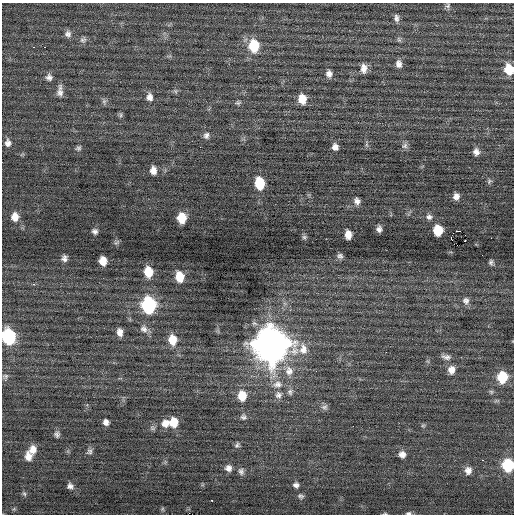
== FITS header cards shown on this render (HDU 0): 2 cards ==
NAXIS1  =                  512 / Axis length
NAXIS2  =                  512 / Axis length

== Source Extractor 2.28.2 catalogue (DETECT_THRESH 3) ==
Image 512 x 512 px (HDU 0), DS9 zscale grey, 1 PNG px = 1 image px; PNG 516 x 516 px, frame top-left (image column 1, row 512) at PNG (2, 3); no overlay
Background 0.0384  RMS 0.7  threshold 2.09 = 3 sigma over >= 5 px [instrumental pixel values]
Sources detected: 94; all 94 listed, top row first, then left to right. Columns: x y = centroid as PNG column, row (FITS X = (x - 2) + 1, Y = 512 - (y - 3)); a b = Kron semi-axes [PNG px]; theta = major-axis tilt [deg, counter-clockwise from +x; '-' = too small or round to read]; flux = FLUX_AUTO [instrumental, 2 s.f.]
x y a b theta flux
448 6 8 5 50 110
396 18 10 6 -85 170
68 34 9 9 - 200
399 39 8 5 -70 85
83 40 10 7 40 150
254 46 12 9 -84 1700
34 47 3 2 - 130
44 47 2 2 - 67
399 64 9 7 -80 260
364 68 13 8 -86 330
509 69 10 8 -78 1100
329 74 9 8 - 230
49 77 9 9 - 210
60 91 17 7 88 300
175 91 6 5 - 89
150 97 10 8 -83 290
302 99 10 8 -83 690
104 101 8 6 -71 120
238 103 7 6 - 94
121 115 8 4 82 86
206 135 9 8 - 180
8 143 11 8 -86 240
367 145 7 4 -71 88
404 146 10 8 26 160
335 147 8 7 - 250
78 148 8 7 - 120
476 152 9 8 - 240
153 170 9 7 -86 320
489 181 8 6 48 87
260 183 10 7 -83 1600
456 196 7 6 - 240
357 201 9 7 -64 210
15 217 10 9 - 450
429 217 9 7 -11 180
182 218 8 7 - 930
379 229 6 5 - 180
438 230 8 7 - 1200
95 231 6 5 - 140
460 231 3 2 - 14000
348 235 8 6 -85 430
465 235 2 2 - 110
304 237 7 6 - 86
491 238 2 2 - 140
451 239 3 3 - 1100
465 240 3 2 - 92
340 256 8 7 - 140
64 258 7 6 - 170
103 261 8 6 -77 500
491 262 6 5 - 100
148 272 9 7 -80 960
180 277 10 7 -80 860
33 284 3 3 - 96
466 301 10 9 - 210
149 305 10 9 - 6000
144 329 11 9 -35 260
120 332 9 6 -82 280
9 336 10 8 -80 5400
172 340 11 8 -80 770
271 345 14 13 - 100000
303 349 16 11 -88 520
446 357 13 6 -11 200
451 370 11 9 85 350
289 371 15 12 -79 560
5 376 8 7 - 130
502 377 9 8 - 1700
277 384 14 10 3 460
290 392 9 8 - 170
278 395 11 10 - 280
242 396 11 9 -85 800
324 407 9 8 - 150
243 417 9 7 -26 150
106 422 7 6 - 190
173 422 9 9 - 840
165 423 10 9 - 360
423 425 6 4 1 63
57 434 8 7 - 140
237 445 8 6 58 120
33 449 11 9 85 400
89 452 8 7 - 130
402 454 9 8 - 260
28 456 11 8 -84 380
482 460 3 2 - 65
508 465 9 8 - 2600
228 468 8 8 - 250
468 470 10 8 82 300
241 471 10 7 -64 170
296 485 7 6 - 160
70 486 6 6 - 160
24 494 7 5 -67 77
301 496 7 6 - 110
212 500 3 2 - 220
162 509 6 4 -90 62
385 513 5 3 - 48
408 513 7 4 4 100
At the frame edge (FLAGS 8, measured only in part): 5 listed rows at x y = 509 69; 9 336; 508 465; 385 513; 408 513